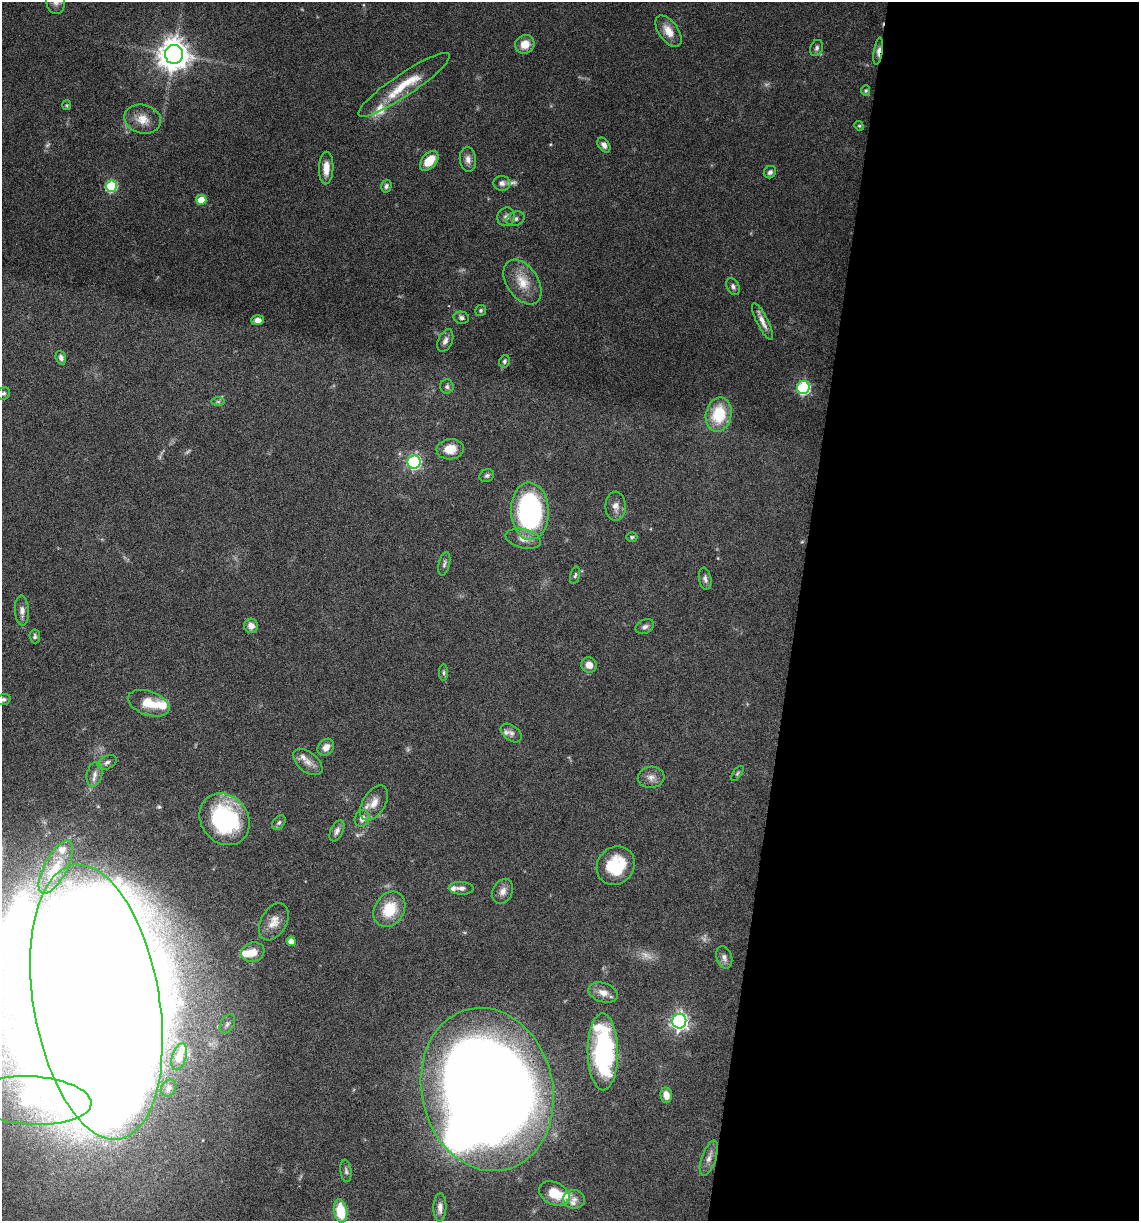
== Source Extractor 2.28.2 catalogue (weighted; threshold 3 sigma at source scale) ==
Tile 12 of 4 x 4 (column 4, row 3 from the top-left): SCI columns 3649-4785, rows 1221-2439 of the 4903 x 4881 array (HDU 1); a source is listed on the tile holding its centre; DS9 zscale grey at full resolution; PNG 1141 x 1223 px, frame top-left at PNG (2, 2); each listed source drawn as its Kron ellipse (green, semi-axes under 4 px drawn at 4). Shown black and unused: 30% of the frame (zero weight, under 10 of 20 exposures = <1% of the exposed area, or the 3 px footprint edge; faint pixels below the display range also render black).
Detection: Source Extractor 2.28.2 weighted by HDU 2 'WHT'; one run over the whole footprint, this tile lists its part. Background 0.0404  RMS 0.0025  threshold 0.0103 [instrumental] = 3 sigma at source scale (4.09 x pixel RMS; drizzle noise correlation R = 1.36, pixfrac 0.8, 0.05/0.05 arcsec/px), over >= 5 px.
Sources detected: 116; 6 too faint to see at this stretch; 8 inside a brighter object's white glare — neither listed nor drawn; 11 inside a brighter listed object's ellipse — not listed separately; the other 91 listed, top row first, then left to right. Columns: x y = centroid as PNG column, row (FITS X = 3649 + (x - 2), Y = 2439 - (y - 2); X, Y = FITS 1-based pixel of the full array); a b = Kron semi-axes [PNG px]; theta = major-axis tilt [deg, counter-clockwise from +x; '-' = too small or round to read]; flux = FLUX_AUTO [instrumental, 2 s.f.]
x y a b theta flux
56 2 12 9 -81 1.4
668 31 18 9 -55 2.9
525 44 10 9 - 3
817 48 8 6 68 0.71
878 51 14 4 81 1.2
174 54 9 9 - 400
404 85 54 11 34 7.8
866 91 5 4 - 0.38
67 105 5 4 - 0.27
143 119 18 14 -14 3.4
859 126 5 4 - 0.28
604 145 8 5 -57 1
468 159 12 8 -83 1.3
429 161 11 7 49 4.9
326 168 16 7 88 2.6
770 172 6 6 - 0.7
502 183 8 7 - 0.94
111 186 5 5 - 17
386 186 6 5 - 0.59
201 200 5 5 - 4.7
506 217 9 8 - 1.1
515 219 9 6 25 0.75
522 282 25 15 -56 4.8
733 286 9 6 -65 0.7
481 310 5 5 - 0.36
461 318 8 6 -14 0.68
258 320 6 5 - 1.1
762 322 20 6 -64 1.8
445 341 12 7 66 1.1
61 358 7 5 -72 0.8
504 361 6 5 - 0.51
447 387 7 7 - 0.59
803 388 6 6 - 33
4 393 7 6 - 0.5
218 402 7 4 0 0.4
719 414 17 13 78 9.4
450 449 14 10 6 3.5
414 462 7 6 - 40
487 476 7 6 - 0.58
616 506 14 10 -89 1.8
530 511 28 19 -88 44
632 537 5 4 - 0.38
523 539 18 9 -13 2.3
444 564 12 5 76 0.7
575 575 9 4 76 0.47
705 579 11 6 -80 0.84
22 611 15 7 -87 1.5
251 626 7 7 - 1.7
645 627 9 6 25 0.82
35 636 7 5 -84 0.5
589 665 8 7 - 1.9
443 673 8 4 -90 0.48
3 699 7 5 18 0.55
149 703 21 12 -19 5.2
511 733 12 7 -36 1
326 747 9 7 50 1.7
107 762 10 6 27 0.79
308 762 17 10 -39 2
737 773 9 4 55 0.39
94 774 12 7 79 1.4
651 777 13 10 4 1.6
374 803 19 11 58 3
362 818 8 7 - 1.6
225 819 27 23 -52 29
279 822 8 5 50 0.63
337 831 11 6 65 1
616 866 20 18 49 10
56 867 29 11 62 5.4
461 888 12 6 -3 1.1
503 891 13 10 63 1.5
389 909 19 14 58 7.1
274 922 20 13 60 2.8
291 941 4 4 - 2.4
253 952 12 9 18 3
724 957 11 7 -72 1.2
603 993 15 9 -17 2.1
96 1002 139 63 -80 1800
679 1021 7 7 - 87
227 1024 10 6 58 1
603 1052 38 15 -89 40
179 1057 14 7 73 2
169 1088 9 7 57 0.77
487 1089 82 65 -77 510
666 1095 8 6 -82 2.1
31 1100 60 24 -3 18
709 1158 18 7 71 1.7
346 1171 11 5 -82 0.68
554 1193 16 11 -28 5.5
574 1199 11 9 -9 1.4
440 1207 14 6 89 1.4
341 1211 12 6 -80 8.8
Overlapping masked pixels (flux is a lower limit): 1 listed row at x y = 878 51
Isophote crosses this tile's border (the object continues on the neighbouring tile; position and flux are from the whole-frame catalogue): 3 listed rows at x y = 56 2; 3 699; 96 1002